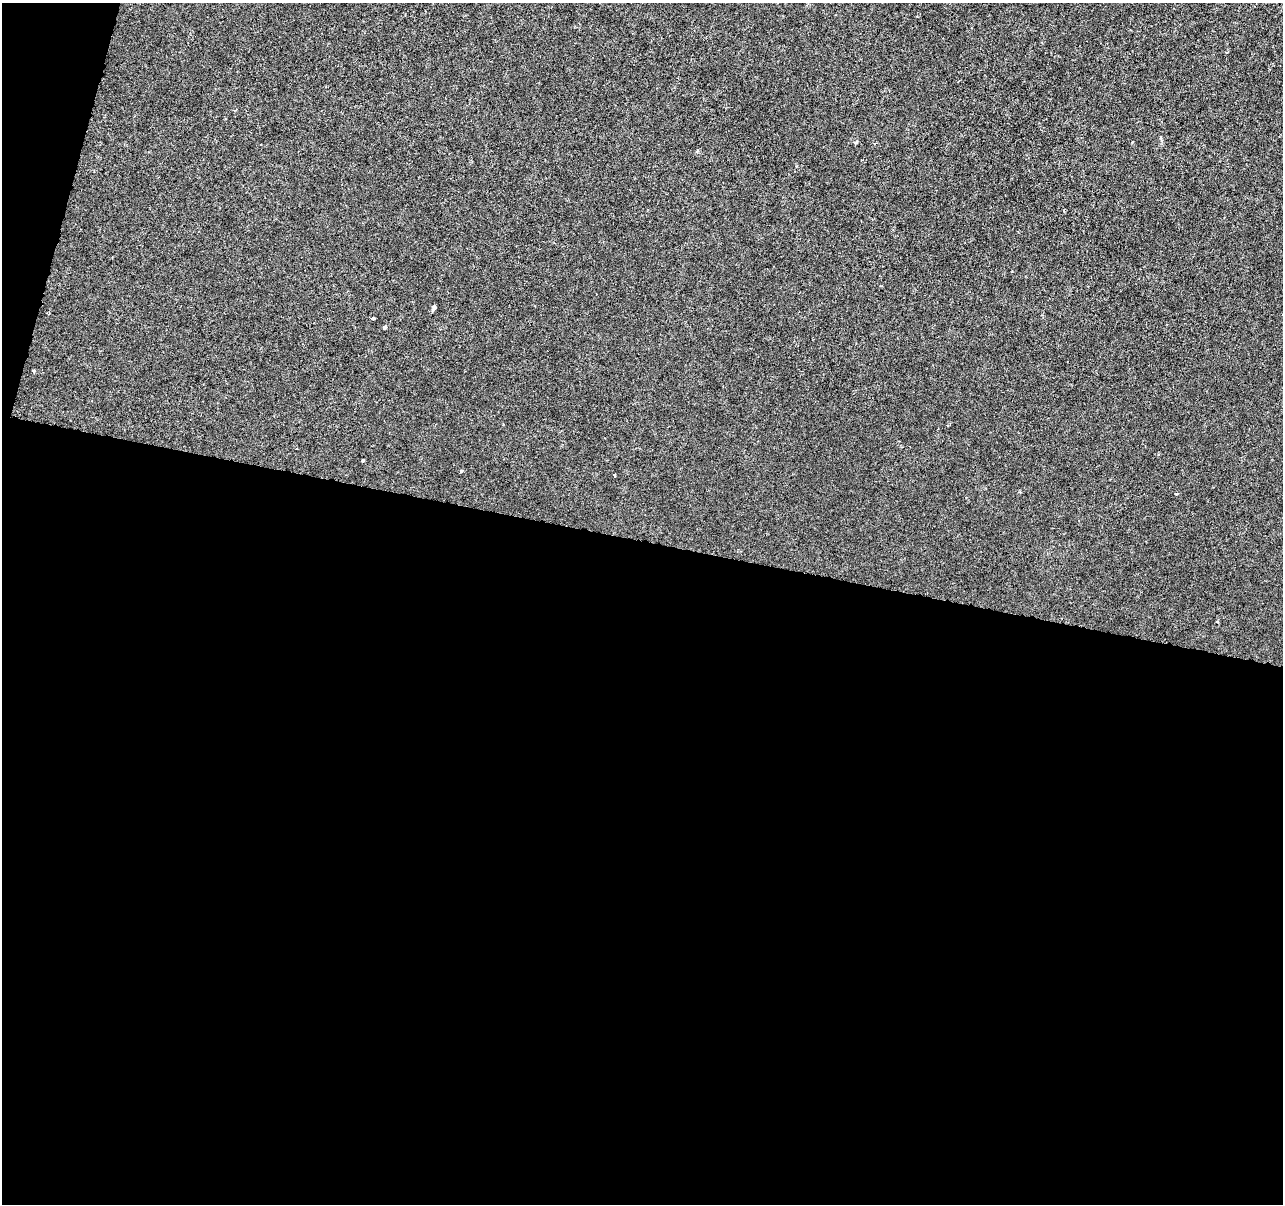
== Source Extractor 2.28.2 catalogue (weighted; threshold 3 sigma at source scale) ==
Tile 13 of 4 x 4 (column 1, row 4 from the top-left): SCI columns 8-1288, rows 284-1485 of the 5130 x 5314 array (HDU 1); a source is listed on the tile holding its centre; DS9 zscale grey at full resolution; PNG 1285 x 1206 px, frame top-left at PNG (2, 3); no overlay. Shown black and unused: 57% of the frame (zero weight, under 3 of 6 exposures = <1% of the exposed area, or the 3 px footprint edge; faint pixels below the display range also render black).
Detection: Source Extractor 2.28.2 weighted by HDU 2 'WHT'; one run over the whole footprint, this tile lists its part. Background -1.39e-04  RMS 0.0012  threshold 0.0051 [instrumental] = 3 sigma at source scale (4.09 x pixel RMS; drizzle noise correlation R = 1.36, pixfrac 0.8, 0.0396/0.0396 arcsec/px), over >= 5 px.
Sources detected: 9; all 9 listed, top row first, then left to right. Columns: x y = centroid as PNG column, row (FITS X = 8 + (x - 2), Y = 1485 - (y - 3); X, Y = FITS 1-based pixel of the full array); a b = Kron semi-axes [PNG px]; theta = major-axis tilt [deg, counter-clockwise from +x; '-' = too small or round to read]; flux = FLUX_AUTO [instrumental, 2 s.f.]
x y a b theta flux
856 142 5 4 - 0.13
434 307 4 3 - 0.63
373 318 3 3 - 0.2
385 327 4 3 - 0.72
34 371 4 3 - 0.2
363 460 4 3 - 0.15
461 472 4 3 - 0.13
614 475 3 2 - 0.12
1176 494 4 2 - 0.091